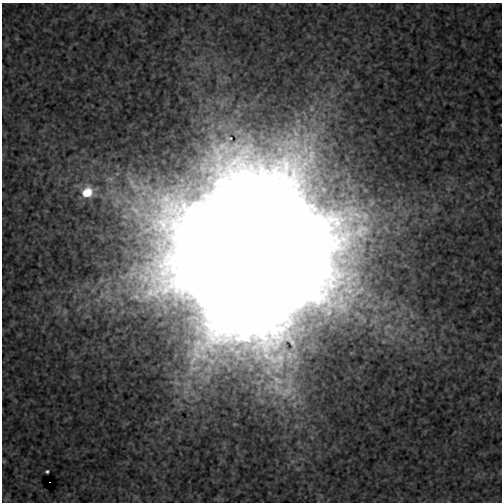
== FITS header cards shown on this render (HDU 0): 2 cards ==
NAXIS1  =                  500
NAXIS2  =                  500

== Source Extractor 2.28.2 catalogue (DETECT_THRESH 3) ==
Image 500 x 500 px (HDU 0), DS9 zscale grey, 1 PNG px = 1 image px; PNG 504 x 504 px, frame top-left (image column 1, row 500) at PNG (2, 3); no overlay
Background 1.84e-17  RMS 1.7e-17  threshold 5.14e-17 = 3 sigma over >= 5 px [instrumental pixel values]
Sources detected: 3; all 3 listed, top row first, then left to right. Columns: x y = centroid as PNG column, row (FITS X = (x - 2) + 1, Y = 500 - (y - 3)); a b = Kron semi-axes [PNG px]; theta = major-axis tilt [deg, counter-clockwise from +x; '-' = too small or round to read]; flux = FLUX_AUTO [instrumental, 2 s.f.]
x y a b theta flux
87 192 10 8 43 4.2e-14
252 253 60 54 53 4.9e-10
47 471 4 3 - 2.1e-15